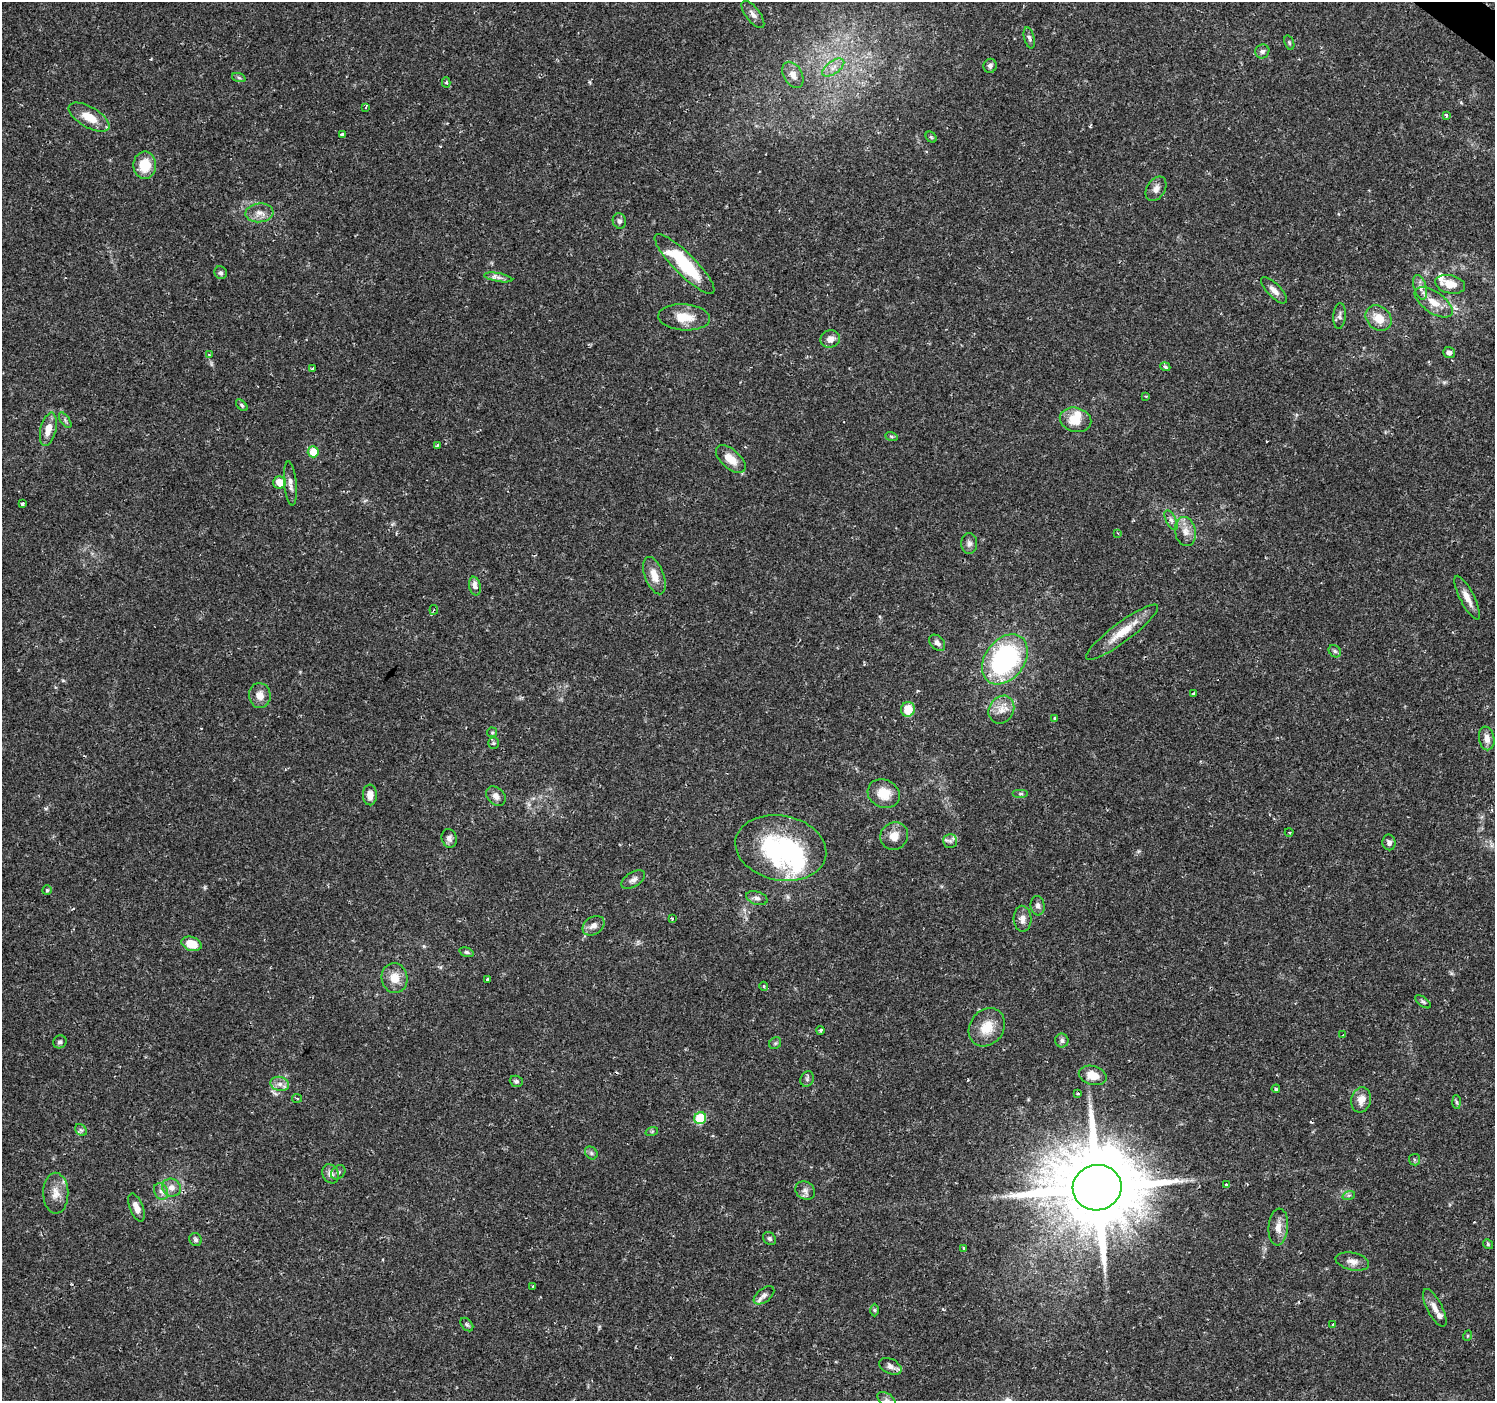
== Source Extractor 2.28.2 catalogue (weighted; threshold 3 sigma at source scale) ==
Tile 10 of 4 x 4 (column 2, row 3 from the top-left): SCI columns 1499-2991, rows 1640-3038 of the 5978 x 6011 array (HDU 1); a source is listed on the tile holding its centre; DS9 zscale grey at full resolution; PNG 1497 x 1403 px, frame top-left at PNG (2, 2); each listed source drawn as its Kron ellipse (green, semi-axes under 4 px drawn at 4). Shown black and unused: <1% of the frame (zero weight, under 2 of 3 exposures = <1% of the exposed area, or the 3 px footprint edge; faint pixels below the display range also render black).
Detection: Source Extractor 2.28.2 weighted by HDU 2 'WHT'; one run over the whole footprint, this tile lists its part. Background 0.0292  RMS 0.0028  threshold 0.0125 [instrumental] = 3 sigma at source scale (4.5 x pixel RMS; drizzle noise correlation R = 1.50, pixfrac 1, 0.0396/0.0396 arcsec/px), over >= 5 px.
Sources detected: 140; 1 inside a brighter object's white glare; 2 cosmic-ray / hot-pixel residue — neither listed nor drawn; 4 inside a brighter listed object's ellipse — not listed separately; the other 133 listed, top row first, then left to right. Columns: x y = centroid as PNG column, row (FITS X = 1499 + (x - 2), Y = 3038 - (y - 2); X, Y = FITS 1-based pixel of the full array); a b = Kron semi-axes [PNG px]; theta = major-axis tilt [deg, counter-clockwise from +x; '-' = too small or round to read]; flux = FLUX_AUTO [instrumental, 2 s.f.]
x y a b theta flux
753 14 16 7 -53 1.5
1029 38 11 5 -76 0.82
1289 43 7 4 -71 0.44
1262 51 7 6 - 0.81
990 66 7 6 - 0.73
833 68 13 6 35 2
793 75 14 9 -61 2.4
239 78 7 4 -20 0.51
446 82 5 4 - 0.38
366 107 3 3 - 0.45
1446 115 4 2 - 0.36
89 117 23 10 -30 5.1
342 134 4 3 - 0.84
931 137 6 4 -44 0.41
145 165 13 11 88 6.7
1156 189 13 9 57 1.7
259 213 14 9 4 2.3
619 221 8 6 -70 0.77
685 264 41 10 -45 18
221 273 7 6 - 0.59
498 277 14 4 -10 1.1
1450 284 15 9 -13 3.9
1420 287 13 6 -73 1.4
1274 290 17 6 -45 1.9
1434 302 22 10 -34 4.1
1339 316 13 6 85 0.88
684 317 26 13 -4 5.4
1379 318 14 11 -43 4.1
830 339 10 8 20 1.9
1449 353 6 5 - 1
209 355 4 3 - 0.27
1165 367 5 4 - 0.47
313 369 4 3 - 3.1
1146 396 3 3 - 0.26
242 405 7 4 -46 0.43
65 420 9 4 -55 0.54
1076 420 16 12 -13 5.2
48 429 17 7 77 3.1
891 436 6 4 -19 0.4
437 445 4 2 - 0.38
313 452 5 5 - 5.8
731 459 18 9 -42 4.1
279 482 6 6 - 4.3
290 483 22 6 -85 1.7
22 504 4 3 - 0.94
1171 520 11 5 -63 0.94
1185 531 14 10 -78 2.8
1117 533 4 2 - 0.23
969 544 10 8 -90 1.2
654 576 19 9 -69 3.5
475 586 9 5 -78 2.1
1467 598 24 7 -63 2.8
434 610 5 4 - 0.39
1122 632 44 9 37 6.3
937 643 9 6 -46 1.2
1335 651 7 5 -45 0.55
1005 659 28 19 53 44
1193 693 3 2 - 0.48
260 696 12 11 - 2.5
908 709 7 7 - 5.1
1001 710 14 12 59 3
1055 718 4 4 - 0.38
492 732 5 4 - 0.33
1487 738 12 7 -80 2.1
494 743 5 5 - 0.48
884 794 16 14 -26 5.4
1021 794 8 4 0 0.5
370 795 10 7 -88 2.3
496 796 11 8 -46 1.6
1289 832 4 3 - 0.28
894 836 14 13 - 3
449 838 9 7 -75 1.1
950 841 7 7 - 0.94
1389 842 8 6 -79 0.94
781 848 46 32 -11 40
633 880 13 7 31 1.2
47 890 5 4 - 0.37
757 898 11 6 -17 1
1038 906 9 7 -83 1.1
673 919 3 3 - 0.89
1023 919 13 9 -87 1.7
593 926 12 8 35 1.9
191 944 10 7 -19 5.2
467 952 7 4 -17 0.52
394 978 15 13 -79 3.9
487 979 3 3 - 1.3
764 986 4 4 - 0.41
1423 1002 9 4 -37 0.55
987 1027 20 17 54 5.7
820 1030 4 3 - 0.44
1343 1035 4 3 - 2.4
1062 1040 7 6 - 0.72
60 1042 7 6 - 0.7
775 1043 6 5 - 0.47
1093 1075 14 9 -15 3.6
807 1079 8 6 66 0.68
516 1081 7 5 -22 0.59
280 1084 9 7 -15 1.5
1276 1089 4 4 - 0.35
1078 1093 4 2 - 0.31
297 1098 5 3 - 0.34
1361 1100 13 9 74 2.6
1456 1102 7 4 -88 0.49
700 1118 6 5 - 13
81 1130 7 5 -43 0.59
652 1131 6 4 19 0.35
591 1153 7 5 -47 0.59
1415 1160 6 5 - 0.54
338 1172 8 6 44 0.81
331 1174 10 8 -61 1.8
1226 1185 3 3 - 0.63
172 1188 10 8 -28 1.9
1097 1188 24 22 14 3600
161 1191 8 6 -63 1.1
805 1191 10 8 -35 1.3
56 1193 20 12 -89 3.4
1349 1195 6 4 18 0.47
136 1208 15 6 -69 2.2
1278 1227 18 9 85 2.7
769 1239 7 5 -45 0.56
195 1240 7 6 - 0.64
1488 1244 5 4 - 0.37
964 1248 3 3 - 0.86
1352 1261 17 8 -12 2
533 1286 3 3 - 0.35
764 1295 12 6 39 1.2
1435 1308 21 7 -62 2.2
875 1310 6 4 -89 0.37
467 1324 8 5 -48 0.54
1333 1324 3 3 - 1.3
1467 1336 5 3 - 0.23
890 1366 12 7 -26 1.3
886 1400 10 6 -37 1.2
Overlapping masked pixels (flux is a lower limit): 1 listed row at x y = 1097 1188
Isophote crosses this tile's border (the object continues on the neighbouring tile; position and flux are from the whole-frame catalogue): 1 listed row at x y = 886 1400